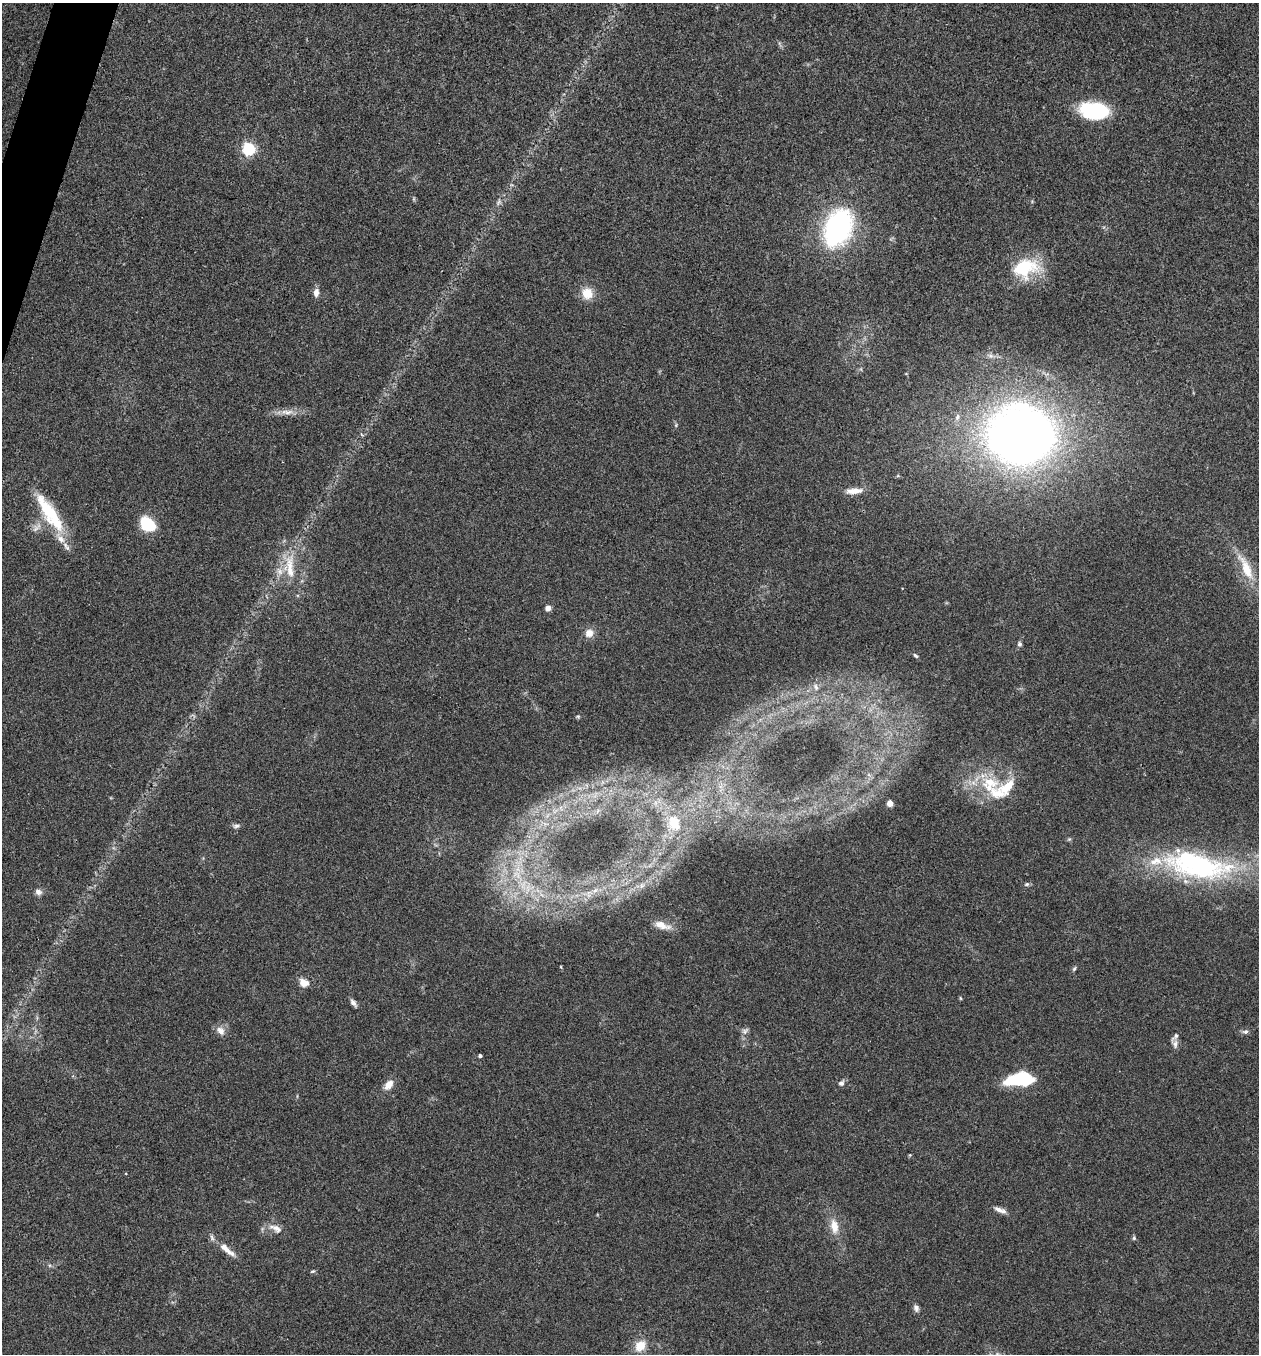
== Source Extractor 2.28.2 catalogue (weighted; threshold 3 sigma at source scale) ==
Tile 11 of 4 x 4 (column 3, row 3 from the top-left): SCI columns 2650-3906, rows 1358-2709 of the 5429 x 5415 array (HDU 1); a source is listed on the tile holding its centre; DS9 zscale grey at full resolution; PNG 1261 x 1356 px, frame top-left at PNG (2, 3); no overlay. Shown black and unused: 1% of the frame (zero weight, under 3 of 4 exposures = <1% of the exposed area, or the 3 px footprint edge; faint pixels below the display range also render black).
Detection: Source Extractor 2.28.2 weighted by HDU 2 'WHT'; one run over the whole footprint, this tile lists its part. Background 0.1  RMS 0.0062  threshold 0.0278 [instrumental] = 3 sigma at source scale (4.5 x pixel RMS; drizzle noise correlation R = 1.50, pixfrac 1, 0.05/0.05 arcsec/px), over >= 5 px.
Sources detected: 57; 1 inside a brighter object's white glare — not listed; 6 inside a brighter listed object's ellipse — not listed separately; the other 50 listed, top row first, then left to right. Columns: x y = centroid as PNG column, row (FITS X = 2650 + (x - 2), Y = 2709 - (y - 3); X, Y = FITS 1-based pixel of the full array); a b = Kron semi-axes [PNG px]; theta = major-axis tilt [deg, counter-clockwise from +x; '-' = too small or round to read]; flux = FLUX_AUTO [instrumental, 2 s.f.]
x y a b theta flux
1094 111 27 15 -7 50
249 149 6 5 - 110
838 228 33 23 67 110
1025 268 34 22 13 32
316 292 10 6 84 3.5
587 293 14 13 - 9.3
288 412 15 6 5 4.3
957 417 9 7 67 2.3
1020 435 60 52 -6 480
854 491 22 7 5 6.4
50 513 57 15 -56 34
148 524 15 10 -39 28
290 567 39 11 -87 16
1246 568 41 12 -65 17
548 608 6 6 - 2.9
589 633 11 11 - 4.9
1019 644 6 5 - 1.5
916 656 7 4 -32 1.1
816 687 9 5 -76 1.6
578 716 6 3 -19 0.74
989 784 24 23 - 27
890 803 4 4 - 9.4
561 808 7 4 -72 1.5
674 823 19 13 -70 16
236 826 8 5 10 1.7
1188 859 119 41 -15 110
1027 884 7 5 15 1.2
523 885 18 11 80 13
38 892 10 8 -30 2.6
662 925 23 8 -18 6.1
1074 969 7 4 54 0.98
304 983 10 8 -27 5.8
960 998 5 3 - 0.59
353 1003 10 5 -52 2.3
221 1031 12 8 -54 4.1
745 1031 8 6 77 2.1
1245 1032 8 6 1 1.8
1175 1044 12 6 88 2.7
480 1055 3 3 - 1.6
1019 1080 27 12 5 39
841 1083 8 6 24 1.9
389 1085 13 9 49 5.4
1000 1210 17 6 -20 3.5
834 1226 18 10 -79 8.2
276 1228 20 9 -28 5.2
1134 1238 5 5 - 1
227 1250 29 7 -40 7.4
313 1271 7 4 19 0.83
916 1308 9 6 -71 2.2
640 1346 15 12 46 9